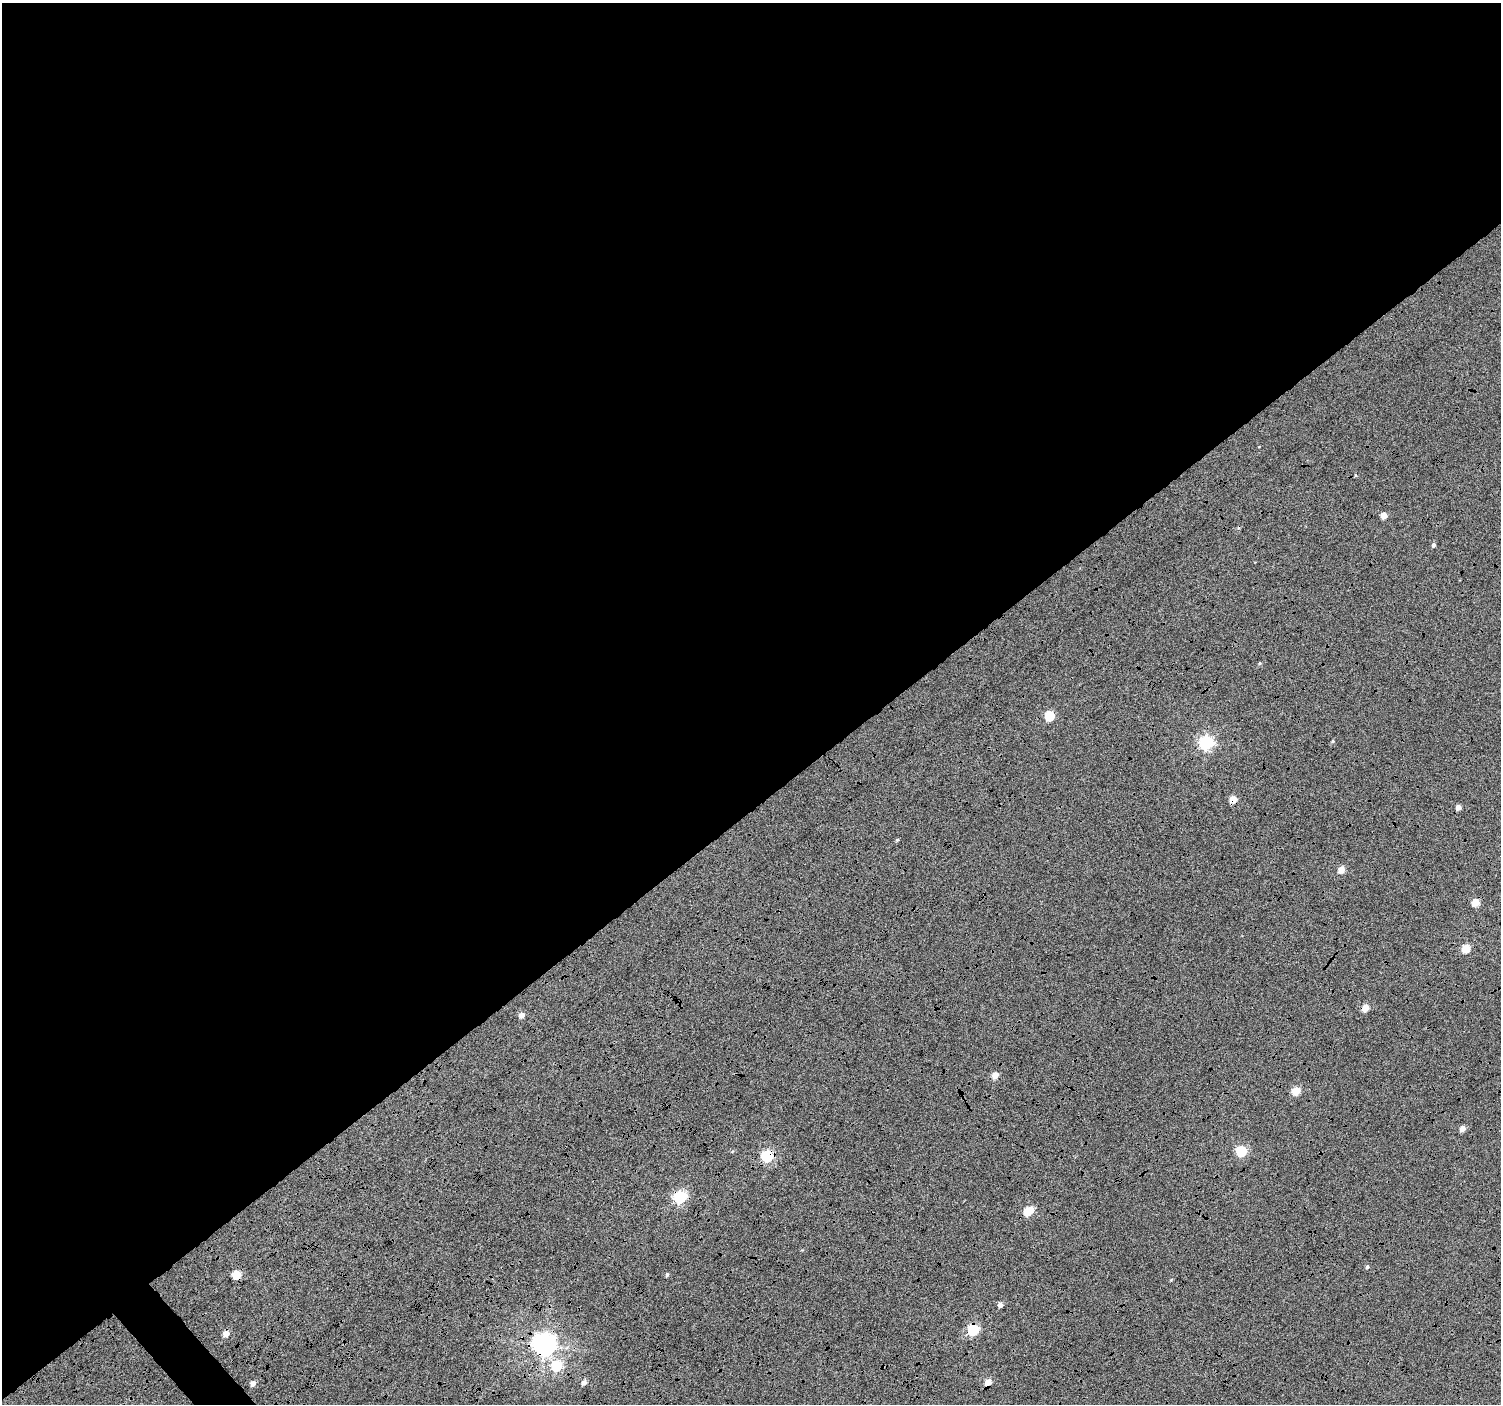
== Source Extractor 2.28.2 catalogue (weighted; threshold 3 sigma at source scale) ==
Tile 2 of 4 x 4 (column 2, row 1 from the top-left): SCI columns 1508-3006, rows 4413-5814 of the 6003 x 5959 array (HDU 1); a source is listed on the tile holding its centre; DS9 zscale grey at full resolution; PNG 1503 x 1406 px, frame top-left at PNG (2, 3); no overlay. Shown black and unused: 58% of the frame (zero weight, under 4 of 12 exposures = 2% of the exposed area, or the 3 px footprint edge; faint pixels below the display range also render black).
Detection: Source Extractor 2.28.2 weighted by HDU 2 'WHT'; one run over the whole footprint, this tile lists its part. Background -0.0512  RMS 0.021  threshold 0.086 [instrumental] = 3 sigma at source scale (4.09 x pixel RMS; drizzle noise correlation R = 1.36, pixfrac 0.8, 0.0396/0.0396 arcsec/px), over >= 5 px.
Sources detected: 32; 1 cosmic-ray / hot-pixel residue — not listed; the other 31 listed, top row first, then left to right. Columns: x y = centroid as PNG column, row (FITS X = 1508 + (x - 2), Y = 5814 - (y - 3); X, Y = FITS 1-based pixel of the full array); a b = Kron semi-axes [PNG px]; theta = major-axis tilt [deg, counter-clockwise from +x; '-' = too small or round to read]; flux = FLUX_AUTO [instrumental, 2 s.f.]
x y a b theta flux
1433 545 5 4 - 4.5
1259 663 5 3 - 2
1049 716 5 5 - 90
1333 741 4 4 - 1.9
1206 743 6 6 - 390
1233 799 5 4 - 33
1458 807 4 4 - 13
897 840 5 4 - 2.1
1341 870 5 4 - 24
1475 902 5 5 - 40
1466 948 5 5 - 57
1365 1008 5 4 - 28
521 1015 5 5 - 12
995 1075 5 4 - 21
1296 1091 5 5 - 44
1462 1129 5 4 - 16
1241 1151 5 5 - 140
767 1156 6 5 - 220
680 1197 6 5 - 260
1028 1211 8 5 31 74
1367 1267 5 4 - 3.3
667 1274 5 4 - 2.9
237 1275 5 5 - 75
1000 1305 4 4 - 11
973 1330 6 5 - 160
226 1333 5 4 - 19
544 1345 7 7 - 1600
556 1366 6 6 - 100
584 1382 5 4 - 10
988 1382 5 4 - 27
253 1383 4 4 - 13
Overlapping masked pixels (flux is a lower limit): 7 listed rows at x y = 1233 799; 767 1156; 680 1197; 237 1275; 973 1330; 544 1345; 988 1382